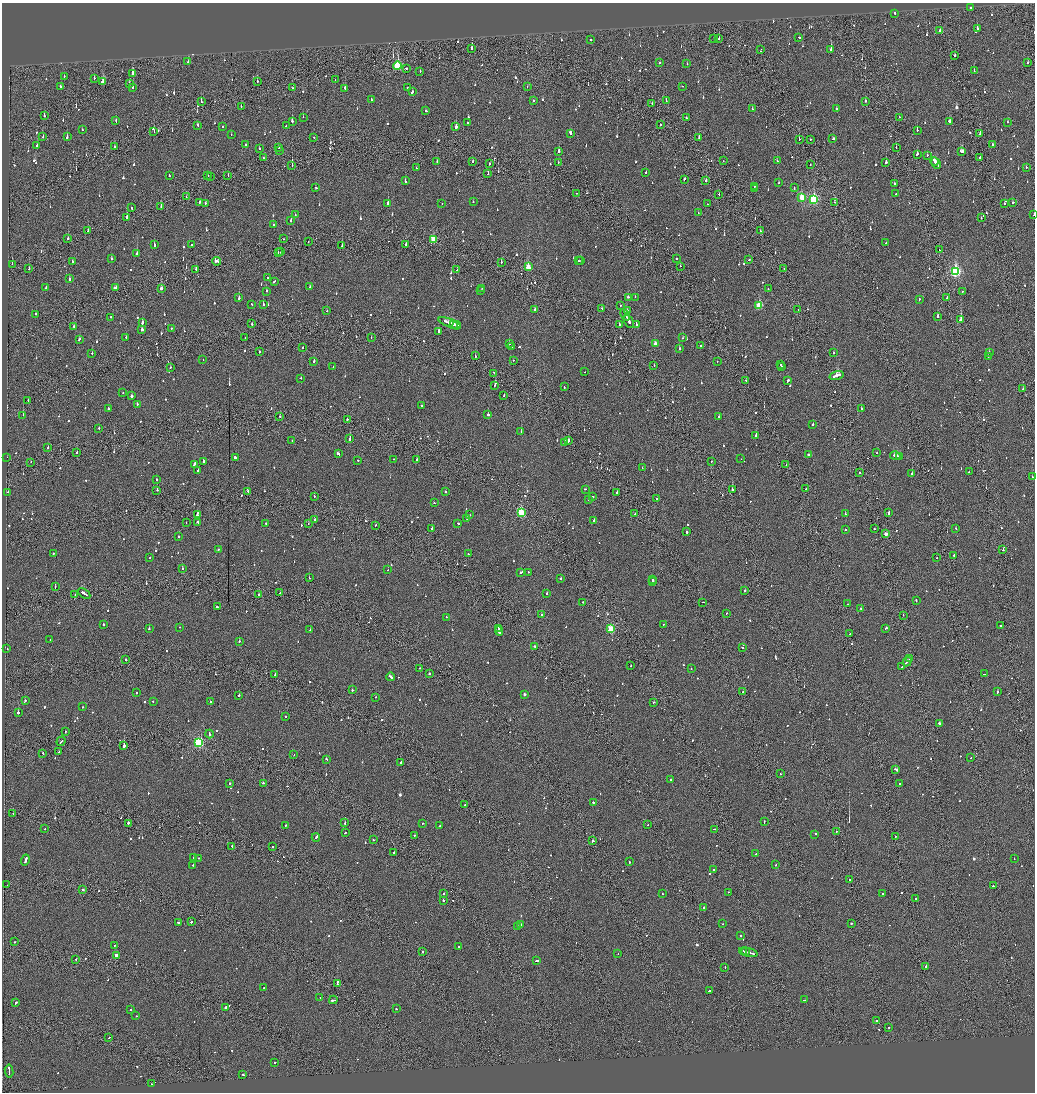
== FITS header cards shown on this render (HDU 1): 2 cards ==
NAXIS1  =                 2065
NAXIS2  =                 2180

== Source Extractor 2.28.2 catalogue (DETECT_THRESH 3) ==
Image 2065 x 2180 px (HDU 1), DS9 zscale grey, zoomed out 1/2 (1 PNG px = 2 x 2 image px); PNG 1037 x 1094 px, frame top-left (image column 1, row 2179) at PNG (2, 3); each listed source drawn as its Kron ellipse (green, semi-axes under 4 px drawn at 4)
Background -0.0794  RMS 0.062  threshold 0.187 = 3 sigma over >= 5 px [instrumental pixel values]
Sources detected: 1170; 66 cannot appear on this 1/2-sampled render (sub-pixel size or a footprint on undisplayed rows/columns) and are neither listed nor drawn; of the other 1104, the 500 brightest by FLUX_AUTO listed and drawn (604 fainter detections omitted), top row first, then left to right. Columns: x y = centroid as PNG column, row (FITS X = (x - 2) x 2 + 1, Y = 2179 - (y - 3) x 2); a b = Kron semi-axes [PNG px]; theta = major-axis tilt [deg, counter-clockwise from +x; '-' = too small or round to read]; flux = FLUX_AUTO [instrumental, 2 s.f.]
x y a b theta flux
971 8 2 2 - 74
895 13 2 2 - 54
977 29 3 2 - 130
940 31 2 1 - 380
799 37 2 2 - 42
714 38 2 1 - 54
719 39 2 2 - 110
591 40 2 2 - 66
472 49 3 2 - 210
761 50 3 1 - 130
831 50 3 2 - 250
955 55 2 2 - 110
188 61 2 2 - 63
660 63 2 2 - 57
1028 63 2 2 - 58
687 64 2 2 - 54
398 66 4 3 - 910
406 68 2 2 - 130
420 71 2 1 - 55
974 71 2 2 - 47
132 74 3 2 - 410
64 77 2 2 - 61
94 78 2 1 - 56
335 80 2 1 - 82
102 82 3 3 - 98
257 82 2 2 - 52
130 83 3 2 - 60
683 86 2 2 - 79
60 87 3 2 - 150
133 87 2 2 - 45
527 87 2 1 - 52
293 88 2 2 - 47
407 88 2 2 - 47
345 89 4 2 - 97
412 92 3 2 - 110
371 100 2 2 - 57
533 101 2 2 - 61
666 101 2 1 - 84
865 101 2 2 - 140
201 102 3 2 - 52
652 103 2 1 - 96
241 107 2 1 - 65
752 109 2 2 - 62
836 109 2 2 - 97
426 111 2 2 - 73
44 116 2 2 - 110
303 117 2 2 - 44
899 117 2 1 - 88
686 118 2 2 - 89
116 121 3 2 - 110
292 121 2 2 - 230
949 121 4 2 - 160
467 122 2 2 - 140
1008 122 2 2 - 44
660 124 2 1 - 48
198 125 3 2 - 72
222 126 2 2 - 48
286 126 2 2 - 47
456 127 2 2 - 540
82 130 2 2 - 44
917 130 2 2 - 120
154 132 2 1 - 47
571 133 3 2 - 230
980 134 4 1 - 170
231 135 2 1 - 43
43 136 2 2 - 54
67 137 3 2 - 120
314 137 2 2 - 48
699 137 2 2 - 63
799 139 2 1 - 71
810 139 2 2 - 44
833 139 3 2 - 93
246 144 2 2 - 58
993 144 2 2 - 48
37 145 2 2 - 72
114 147 3 1 - 170
279 147 2 2 - 98
896 147 2 2 - 82
259 148 2 2 - 68
279 151 2 2 - 210
558 151 2 2 - 170
962 151 4 2 - 160
917 154 3 2 - 96
927 155 2 2 - 42
980 157 3 1 - 98
263 158 2 2 - 47
473 161 2 2 - 85
723 161 2 1 - 59
777 161 2 2 - 150
935 161 4 2 - 210
437 162 2 1 - 56
558 162 2 1 - 42
886 162 2 2 - 270
936 163 6 2 -60 260
490 164 2 2 - 60
810 164 2 1 - 44
292 166 2 1 - 120
1026 167 2 2 - 68
416 168 2 1 - 47
646 173 2 2 - 97
488 174 2 1 - 48
208 175 2 1 - 64
228 175 2 1 - 48
169 176 2 2 - 63
210 176 2 2 - 61
684 179 2 2 - 58
706 180 2 2 - 78
405 181 3 2 - 120
779 183 2 2 - 46
894 184 2 2 - 240
755 186 2 2 - 140
315 187 3 2 - 74
754 188 2 1 - 44
794 188 3 2 - 74
577 193 2 1 - 53
896 193 2 2 - 150
719 194 2 2 - 100
186 197 2 1 - 42
802 197 3 3 - 290
814 200 4 3 - 1300
199 202 2 2 - 230
473 202 2 2 - 45
834 202 2 1 - 57
1013 202 3 2 - 67
205 203 2 2 - 79
388 203 2 2 - 480
442 203 2 2 - 57
1005 203 2 2 - 43
707 204 2 1 - 48
161 207 4 2 - 96
131 208 2 2 - 64
698 213 2 1 - 66
295 215 2 2 - 54
1034 215 2 1 - 51
127 218 2 2 - 440
981 218 2 2 - 47
291 220 3 2 - 120
273 224 2 2 - 100
88 231 3 2 - 160
760 231 2 2 - 100
68 239 2 2 - 120
283 239 2 2 - 65
434 239 3 3 - 330
308 241 2 1 - 45
886 243 2 2 - 54
154 244 3 2 - 100
406 244 2 1 - 170
191 245 2 2 - 55
342 246 2 2 - 240
939 250 2 1 - 140
281 252 2 1 - 54
278 253 2 1 - 79
137 254 2 2 - 250
111 258 2 2 - 47
676 258 2 2 - 43
581 260 2 2 - 130
749 260 3 2 - 71
72 261 2 2 - 160
216 261 4 2 - 170
578 261 2 2 - 46
501 262 2 2 - 97
12 264 2 1 - 130
680 266 2 1 - 200
528 267 3 3 - 270
784 268 2 1 - 240
29 269 2 2 - 100
196 269 2 2 - 86
457 270 2 2 - 85
955 271 4 3 - 2000
267 277 2 2 - 58
69 279 2 2 - 340
274 281 3 2 - 110
46 287 2 2 - 120
310 287 2 2 - 48
115 288 3 2 - 390
161 288 3 2 - 130
482 288 2 2 - 130
768 289 2 2 - 93
266 291 2 2 - 100
480 291 2 2 - 84
962 291 2 2 - 70
628 297 2 2 - 110
635 297 2 2 - 64
239 298 3 2 - 190
947 298 2 2 - 86
919 299 2 2 - 52
252 304 2 2 - 65
263 304 2 2 - 220
620 305 2 2 - 44
759 305 3 3 - 510
602 308 3 2 - 62
798 309 2 1 - 56
534 310 4 2 - 99
327 311 2 2 - 75
627 311 3 2 - 74
36 314 3 2 - 84
625 315 6 2 -60 220
937 316 2 2 - 140
111 317 2 2 - 57
961 320 3 2 - 900
629 322 7 2 -61 210
142 323 4 2 - 230
449 323 11 2 -20 510
252 324 2 2 - 96
454 324 3 2 - 170
636 324 4 2 - 120
457 325 4 1 - 170
619 325 2 2 - 94
74 326 2 2 - 45
171 328 2 2 - 61
142 330 3 2 - 120
438 331 2 2 - 230
126 337 2 2 - 66
245 337 2 2 - 43
371 338 2 1 - 44
683 338 2 2 - 47
79 339 3 2 - 52
655 343 3 3 - 62
509 344 2 2 - 94
512 346 2 1 - 140
700 346 2 1 - 210
303 348 2 2 - 49
679 349 2 2 - 250
259 352 2 2 - 190
989 352 2 2 - 50
92 353 2 2 - 49
834 353 2 2 - 72
475 356 2 1 - 83
988 356 2 2 - 230
203 360 2 1 - 64
513 360 2 2 - 67
314 361 3 2 - 89
717 361 2 1 - 49
781 365 2 2 - 100
654 366 2 1 - 100
782 366 2 2 - 160
170 367 2 1 - 190
333 367 2 1 - 49
585 372 2 1 - 57
494 373 2 1 - 140
837 376 7 2 17 310
301 378 2 2 - 53
788 380 3 2 - 210
746 381 2 1 - 170
495 385 2 2 - 87
564 387 2 2 - 110
1023 389 2 2 - 100
123 393 2 2 - 43
504 395 2 2 - 51
131 396 2 2 - 400
28 400 2 1 - 49
137 404 2 2 - 55
421 405 2 2 - 88
108 409 2 2 - 140
861 409 2 2 - 150
23 415 2 1 - 47
488 415 2 2 - 220
280 416 2 2 - 52
719 417 2 2 - 120
347 419 2 2 - 120
813 424 2 2 - 120
99 428 2 1 - 59
521 431 2 2 - 55
756 435 2 2 - 860
350 438 3 2 - 130
292 441 2 2 - 44
568 441 3 2 - 140
564 443 2 2 - 360
48 448 2 2 - 57
77 452 2 2 - 260
877 453 2 2 - 57
338 454 3 2 - 210
808 455 2 2 - 180
895 456 5 2 - 250
7 457 2 1 - 220
235 457 2 2 - 660
899 457 3 2 - 150
394 459 2 2 - 55
741 459 2 1 - 61
358 460 2 2 - 66
417 460 2 2 - 110
203 461 2 2 - 180
712 461 2 2 - 73
31 462 2 1 - 46
194 464 3 2 - 150
786 464 2 1 - 72
642 468 2 2 - 42
198 471 2 2 - 78
969 472 2 2 - 44
860 473 2 2 - 140
912 474 2 2 - 210
1032 477 2 2 - 110
156 480 2 2 - 72
585 489 2 2 - 57
806 489 2 1 - 61
157 490 2 2 - 140
732 490 2 2 - 450
8 492 2 2 - 45
248 492 3 2 - 180
445 492 2 2 - 56
617 492 2 2 - 54
314 496 2 2 - 60
593 497 2 2 - 170
588 499 3 2 - 120
657 499 2 2 - 42
434 503 2 2 - 68
521 512 3 3 - 880
888 513 3 2 - 150
197 514 3 2 - 170
635 514 2 1 - 49
845 514 2 2 - 210
470 515 2 2 - 53
467 518 2 2 - 52
315 519 2 2 - 66
594 520 3 2 - 97
186 523 2 1 - 67
198 523 3 2 - 120
266 523 2 2 - 130
308 523 2 2 - 46
458 523 2 2 - 71
375 525 2 1 - 57
956 528 2 1 - 89
432 529 2 2 - 160
874 529 2 2 - 63
846 530 2 2 - 43
687 532 2 2 - 100
886 534 3 2 - 120
179 537 2 2 - 57
218 550 2 2 - 65
1003 550 2 2 - 91
53 553 2 2 - 110
468 554 2 2 - 72
954 555 2 2 - 71
150 557 2 2 - 42
937 558 2 2 - 62
182 569 2 2 - 89
388 570 2 1 - 150
521 572 3 2 - 47
528 572 2 2 - 45
309 578 2 2 - 47
561 578 2 2 - 58
653 580 2 2 - 95
653 582 2 2 - 180
55 587 2 1 - 74
745 591 2 2 - 210
84 593 7 2 -35 260
280 593 2 2 - 62
547 593 2 2 - 70
259 594 2 2 - 76
75 595 2 2 - 93
916 601 2 2 - 140
583 602 2 2 - 56
703 602 2 2 - 52
848 604 2 1 - 54
218 607 3 2 - 93
861 609 2 2 - 53
726 613 2 2 - 60
542 614 2 2 - 45
903 615 2 1 - 82
446 617 2 2 - 59
103 624 2 2 - 170
664 624 2 2 - 49
1000 625 2 1 - 73
180 627 2 2 - 63
886 628 3 2 - 72
149 629 2 2 - 94
498 629 4 2 - 220
611 629 3 3 - 670
310 630 2 2 - 130
499 631 5 1 - 190
850 634 2 1 - 100
50 639 2 2 - 78
239 641 2 2 - 65
534 646 2 2 - 67
742 647 2 2 - 79
7 649 2 2 - 42
126 659 2 2 - 65
910 659 3 1 - 120
907 662 5 1 - 190
631 666 2 2 - 49
902 667 4 2 - 120
420 668 2 2 - 84
691 668 2 1 - 69
275 674 2 2 - 65
429 674 2 2 - 120
985 674 2 1 - 110
391 677 4 2 - 200
352 690 2 2 - 200
743 692 2 2 - 79
997 692 2 2 - 76
136 693 2 2 - 140
524 694 2 2 - 42
239 695 2 2 - 83
376 697 2 2 - 55
25 701 2 2 - 58
153 701 2 2 - 98
210 701 2 2 - 48
653 702 2 1 - 67
83 707 2 2 - 160
18 713 2 2 - 320
286 716 2 2 - 130
939 723 2 2 - 120
65 732 2 1 - 110
209 734 4 2 - 180
61 741 5 1 - 260
199 743 3 3 - 1400
124 745 2 1 - 1600
59 752 2 2 - 49
43 753 2 2 - 67
294 755 2 1 - 48
971 758 2 2 - 71
326 759 2 2 - 120
401 763 2 2 - 170
896 769 3 2 - 360
780 774 2 2 - 63
670 780 2 2 - 87
230 783 2 2 - 93
263 783 2 2 - 110
900 784 2 2 - 55
593 803 2 2 - 260
465 805 2 2 - 58
13 813 2 2 - 110
764 822 3 2 - 79
128 823 2 2 - 570
345 823 2 1 - 62
422 823 2 2 - 81
286 825 2 2 - 51
440 825 3 2 - 120
648 825 2 1 - 55
45 829 2 2 - 52
714 829 2 1 - 85
836 831 2 1 - 190
345 833 2 2 - 58
815 834 2 2 - 140
414 835 2 2 - 42
895 836 2 1 - 160
316 837 4 2 - 150
373 840 2 2 - 52
593 841 3 2 - 160
232 846 2 1 - 280
273 846 2 2 - 85
394 853 2 2 - 160
756 854 2 2 - 89
194 857 2 2 - 150
198 858 2 2 - 60
1014 859 2 2 - 110
25 860 5 2 - 180
629 862 2 2 - 97
193 865 2 2 - 63
775 865 2 2 - 88
713 870 2 2 - 140
849 880 2 1 - 77
7 885 2 1 - 46
993 886 2 2 - 130
83 890 2 2 - 160
729 892 2 2 - 99
444 894 2 2 - 53
663 894 2 2 - 69
883 894 2 2 - 83
916 898 2 1 - 150
443 900 2 2 - 82
704 907 2 2 - 190
178 922 3 2 - 120
191 922 2 2 - 170
851 923 2 2 - 130
520 924 2 2 - 160
723 924 2 1 - 56
518 926 2 2 - 120
741 936 2 2 - 77
15 942 2 2 - 110
115 945 2 1 - 55
459 947 2 2 - 110
422 951 2 2 - 110
743 951 2 2 - 100
746 952 2 1 - 75
748 952 9 2 -14 360
618 953 2 2 - 42
116 955 2 2 - 150
76 959 2 1 - 95
537 961 4 2 - 150
926 966 2 2 - 190
725 967 2 2 - 84
337 983 4 1 - 1100
263 988 2 1 - 120
709 991 3 2 - 160
320 997 2 2 - 100
333 1000 4 2 - 110
804 1000 2 1 - 100
16 1003 2 2 - 240
226 1007 2 2 - 160
396 1009 2 2 - 72
131 1010 2 2 - 55
136 1016 2 2 - 59
876 1021 2 2 - 66
889 1027 2 1 - 100
109 1037 2 1 - 75
274 1062 2 2 - 99
9 1071 6 2 -83 320
243 1074 2 2 - 84
152 1084 2 2 - 47
At the frame edge (FLAGS 8, measured only in part): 1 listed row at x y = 1034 215
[604 fainter detections neither listed nor drawn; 66 sub-pixel or undisplayed-footprint detections neither listed nor drawn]